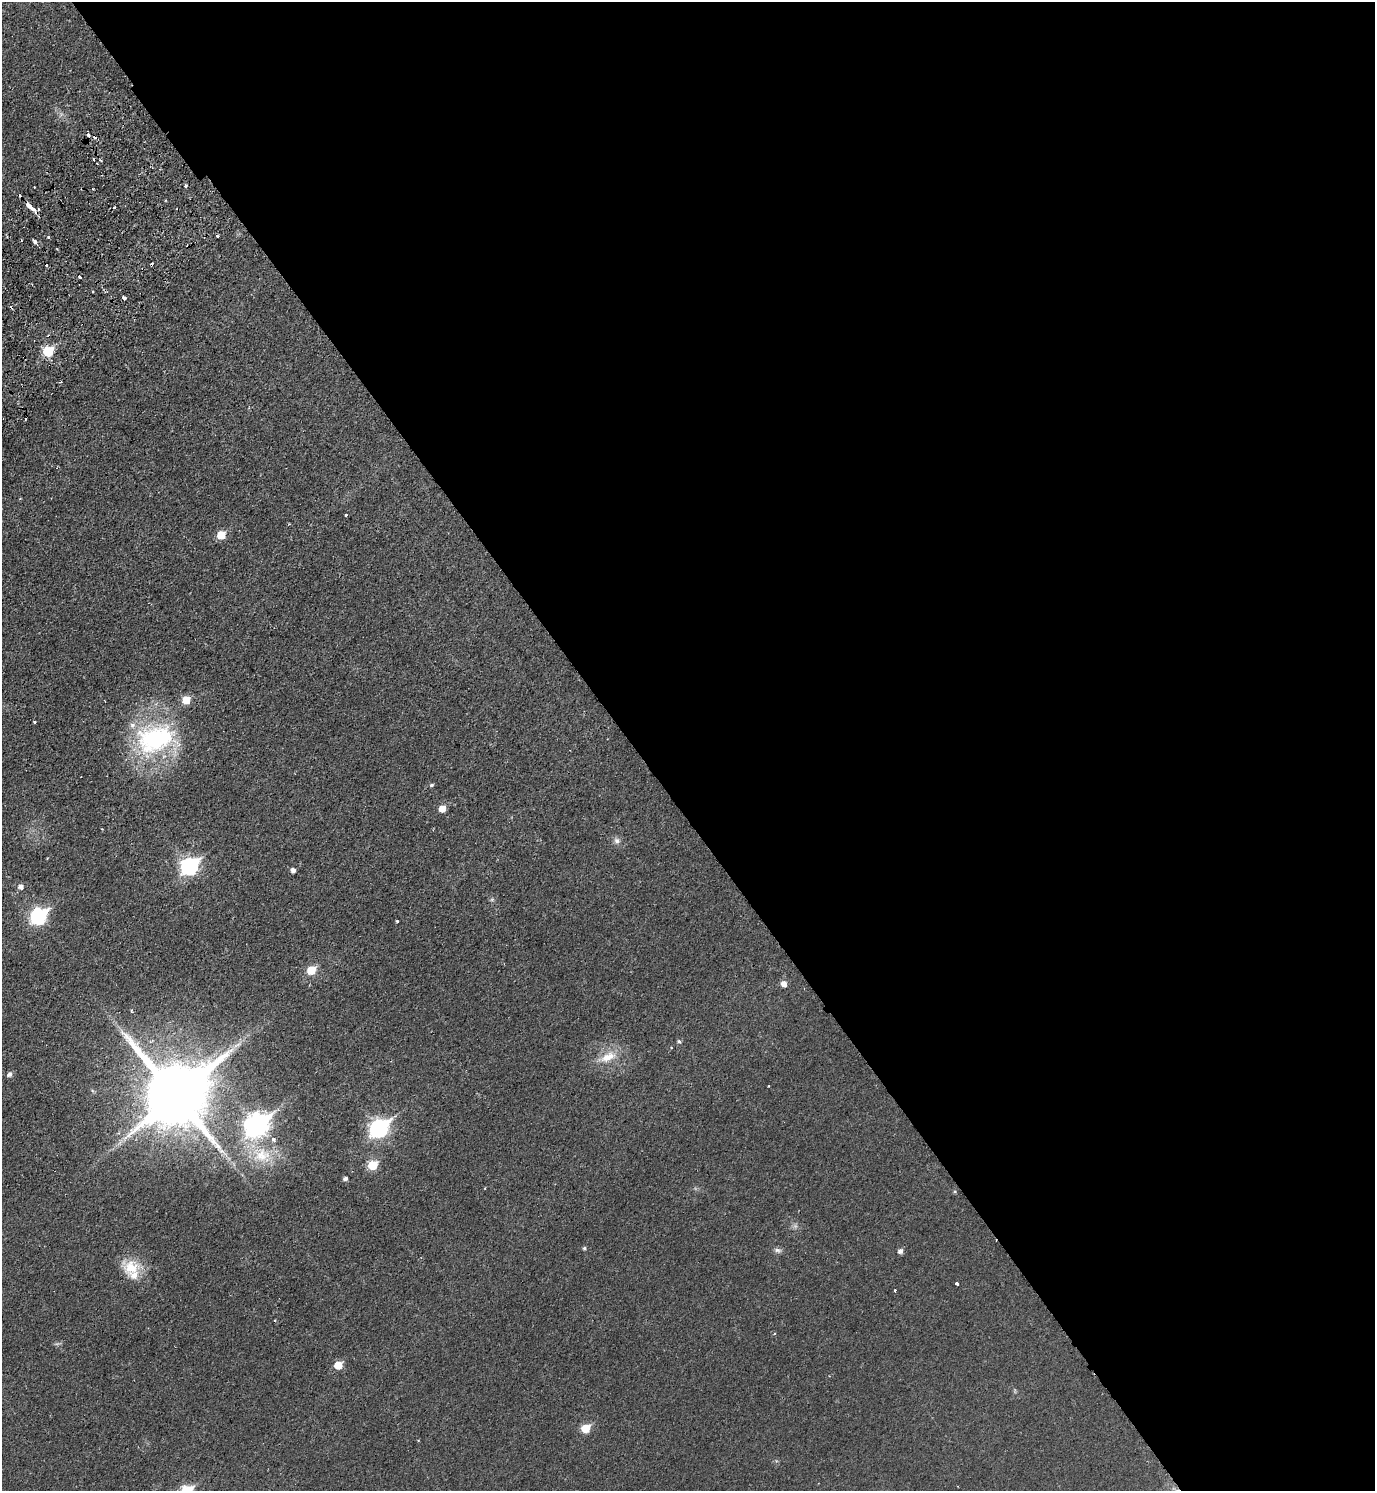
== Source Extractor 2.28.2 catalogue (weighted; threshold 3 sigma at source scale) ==
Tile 8 of 4 x 4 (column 4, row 2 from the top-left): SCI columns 4324-5696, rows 3029-4517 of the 6038 x 6054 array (HDU 1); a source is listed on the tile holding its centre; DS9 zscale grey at full resolution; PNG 1377 x 1493 px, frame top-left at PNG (2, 2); no overlay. Shown black and unused: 54% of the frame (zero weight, under 2 of 3 exposures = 3% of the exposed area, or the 3 px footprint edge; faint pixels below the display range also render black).
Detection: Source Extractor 2.28.2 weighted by HDU 2 'WHT'; one run over the whole footprint, this tile lists its part. Background 0.0233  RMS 0.0048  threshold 0.0216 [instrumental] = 3 sigma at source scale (4.5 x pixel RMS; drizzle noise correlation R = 1.50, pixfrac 1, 0.05/0.05 arcsec/px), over >= 5 px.
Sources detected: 67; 2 too faint to see at this stretch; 1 inside a brighter object's white glare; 11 cosmic-ray / hot-pixel residue — not listed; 4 inside a brighter listed object's ellipse — not listed separately; the other 49 listed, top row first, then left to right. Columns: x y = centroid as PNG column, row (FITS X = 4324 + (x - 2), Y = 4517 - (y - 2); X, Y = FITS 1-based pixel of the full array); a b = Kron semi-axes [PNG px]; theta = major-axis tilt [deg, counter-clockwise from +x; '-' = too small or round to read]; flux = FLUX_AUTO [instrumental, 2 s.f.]
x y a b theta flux
88 135 3 3 - 3.9
186 186 3 3 - 2.5
33 209 7 3 -45 5.4
38 209 4 2 - 0.58
217 236 3 3 - 0.76
48 237 3 3 - 1.1
35 242 4 3 - 10
46 265 3 3 - 0.73
80 277 3 3 - 1.6
124 298 4 3 - 3.5
48 335 3 3 - 0.61
48 351 6 6 - 25
346 515 3 3 - 0.5
221 535 6 6 - 11
186 700 6 6 - 10
34 722 3 3 - 1.6
155 739 49 34 19 72
431 785 5 4 - 0.86
442 808 6 6 - 5.7
617 841 9 8 - 2.1
190 866 9 7 37 130
293 870 5 4 - 2
21 886 6 6 - 2.2
492 899 6 5 - 0.84
39 916 9 7 41 99
397 921 3 3 - 1.2
311 970 6 6 - 14
784 984 6 6 - 3.2
131 1011 6 3 -71 0.54
679 1041 6 4 -61 0.85
237 1045 14 5 27 2.7
608 1057 27 12 26 9.7
9 1074 6 5 - 1.8
176 1095 21 20 - 4800
257 1125 11 9 41 340
379 1128 10 7 38 170
261 1155 31 24 -19 21
373 1165 6 6 - 17
345 1178 5 4 - 1.4
955 1191 5 4 - 0.61
584 1248 5 4 - 0.86
777 1250 11 7 -12 1.7
900 1251 6 5 - 1.8
131 1267 25 19 -3 13
957 1284 3 3 - 1.2
895 1290 3 2 - 0.74
775 1333 4 3 - 0.42
338 1365 6 5 - 9.7
586 1428 6 6 - 14